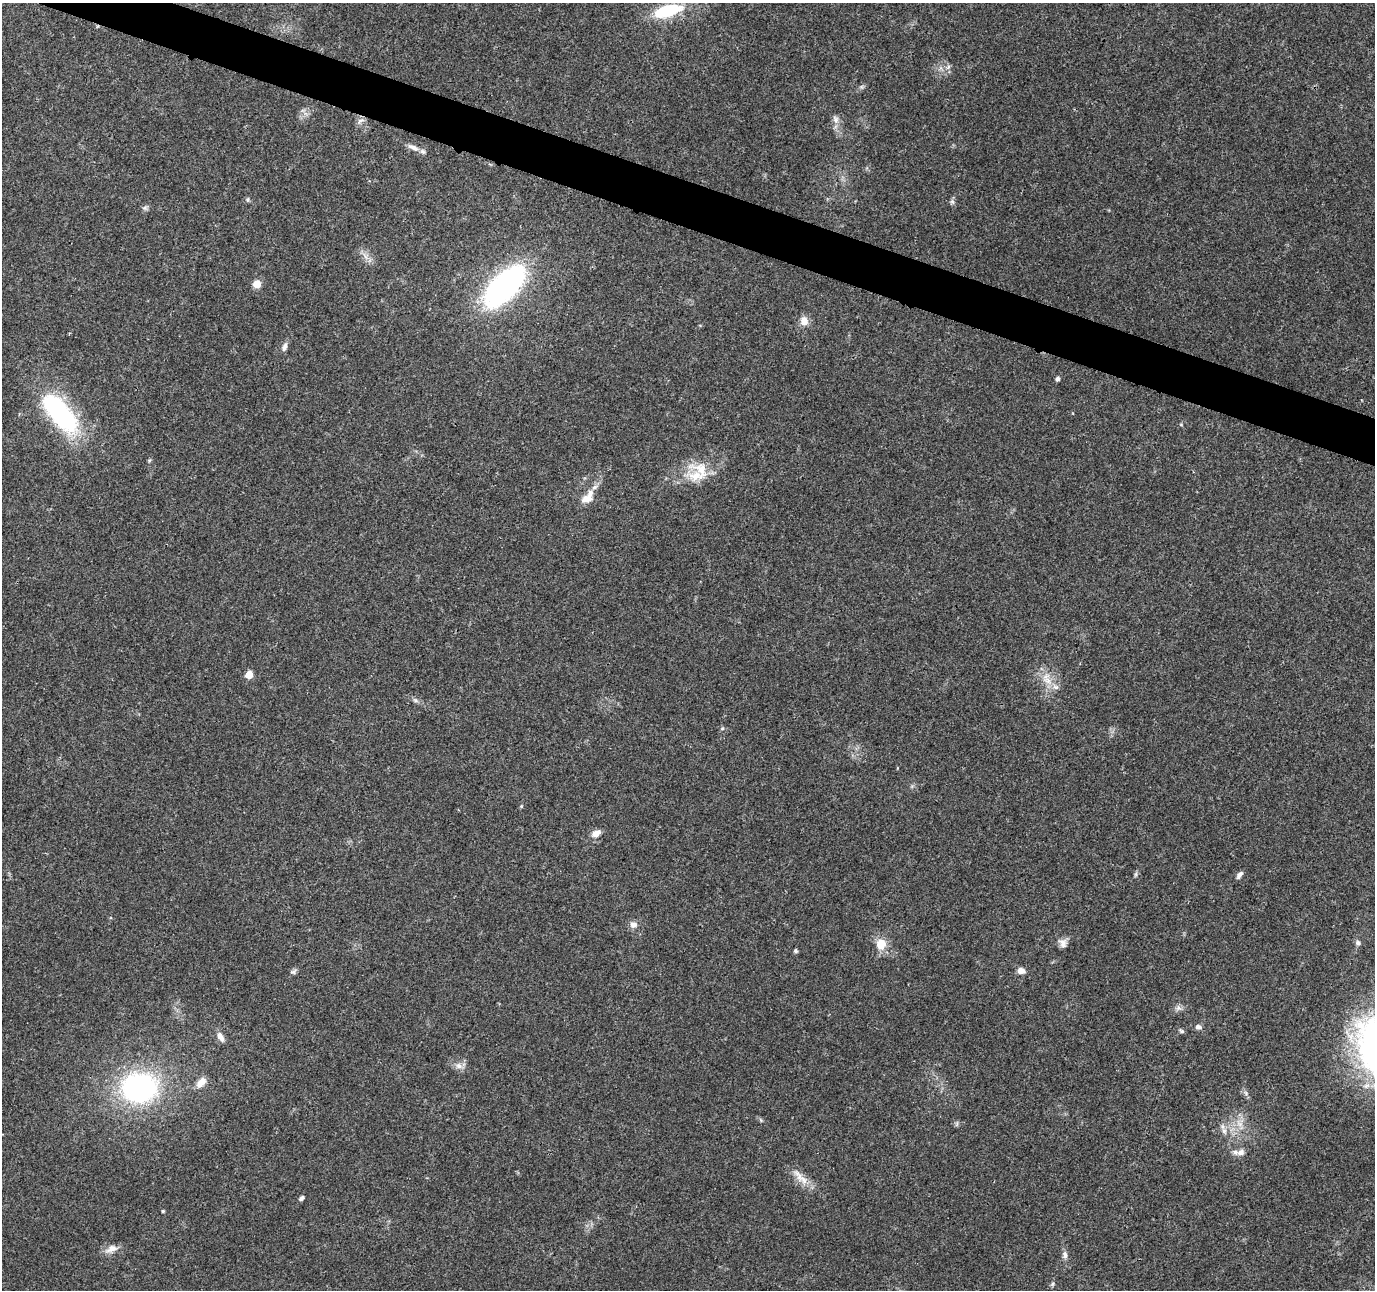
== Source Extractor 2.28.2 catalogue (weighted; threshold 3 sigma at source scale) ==
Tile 11 of 4 x 4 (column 3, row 3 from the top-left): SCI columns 2754-4126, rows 1505-2792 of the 5511 x 5649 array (HDU 1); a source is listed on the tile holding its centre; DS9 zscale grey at full resolution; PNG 1377 x 1292 px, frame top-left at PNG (2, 3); no overlay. Shown black and unused: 3% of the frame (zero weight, under 3 of 4 exposures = <1% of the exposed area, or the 3 px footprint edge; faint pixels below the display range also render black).
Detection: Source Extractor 2.28.2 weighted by HDU 2 'WHT'; one run over the whole footprint, this tile lists its part. Background 0.0373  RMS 0.0036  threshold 0.0161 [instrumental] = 3 sigma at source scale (4.5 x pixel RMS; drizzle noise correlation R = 1.50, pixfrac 1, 0.0396/0.0396 arcsec/px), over >= 5 px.
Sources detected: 52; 3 inside a brighter listed object's ellipse — not listed separately; the other 49 listed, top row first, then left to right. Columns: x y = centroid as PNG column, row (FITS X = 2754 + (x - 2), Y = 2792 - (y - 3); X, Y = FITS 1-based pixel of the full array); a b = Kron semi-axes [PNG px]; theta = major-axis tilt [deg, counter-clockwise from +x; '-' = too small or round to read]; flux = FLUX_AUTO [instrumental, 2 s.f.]
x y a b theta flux
667 11 27 11 15 20
948 67 6 5 - 0.83
835 119 11 7 -66 1.9
361 120 11 6 28 1.4
413 147 19 7 -24 2.6
248 199 6 6 - 0.7
952 202 7 5 -68 0.85
145 208 8 5 7 0.85
366 257 9 4 -53 1.4
257 284 5 5 - 9.3
504 286 39 19 46 99
804 321 8 7 - 3.8
284 347 12 6 67 1.5
1057 379 5 4 - 1.1
60 413 48 20 -50 57
1181 425 5 3 - 0.35
701 470 34 21 -41 10
594 487 9 5 37 1.4
586 499 15 9 17 3.7
249 675 5 5 - 10
1048 681 20 9 -35 4.9
521 806 5 4 - 0.4
596 833 13 8 29 2.4
1136 874 7 4 72 0.61
1239 875 9 5 53 1.4
633 925 10 9 - 2
1063 943 12 9 -75 2.1
1358 943 7 7 - 0.99
881 944 10 9 - 6.6
796 951 4 4 - 0.75
1021 971 9 7 -15 2.2
293 972 9 6 27 0.93
1179 1008 7 6 - 1.1
1198 1027 8 6 -14 1.4
1181 1031 7 5 -35 0.68
220 1037 12 6 -62 2.3
459 1066 10 8 -6 2
201 1082 14 8 52 3.7
139 1088 23 19 4 96
1246 1093 7 4 -71 0.78
1239 1124 11 6 -38 2.4
1224 1131 9 6 -74 1.5
1241 1152 10 7 11 2.1
800 1177 32 9 -45 4.7
301 1198 7 4 50 0.83
163 1211 4 3 - 0.46
112 1249 18 8 19 2.9
1065 1255 10 7 -82 1.5
1053 1284 6 4 88 0.6